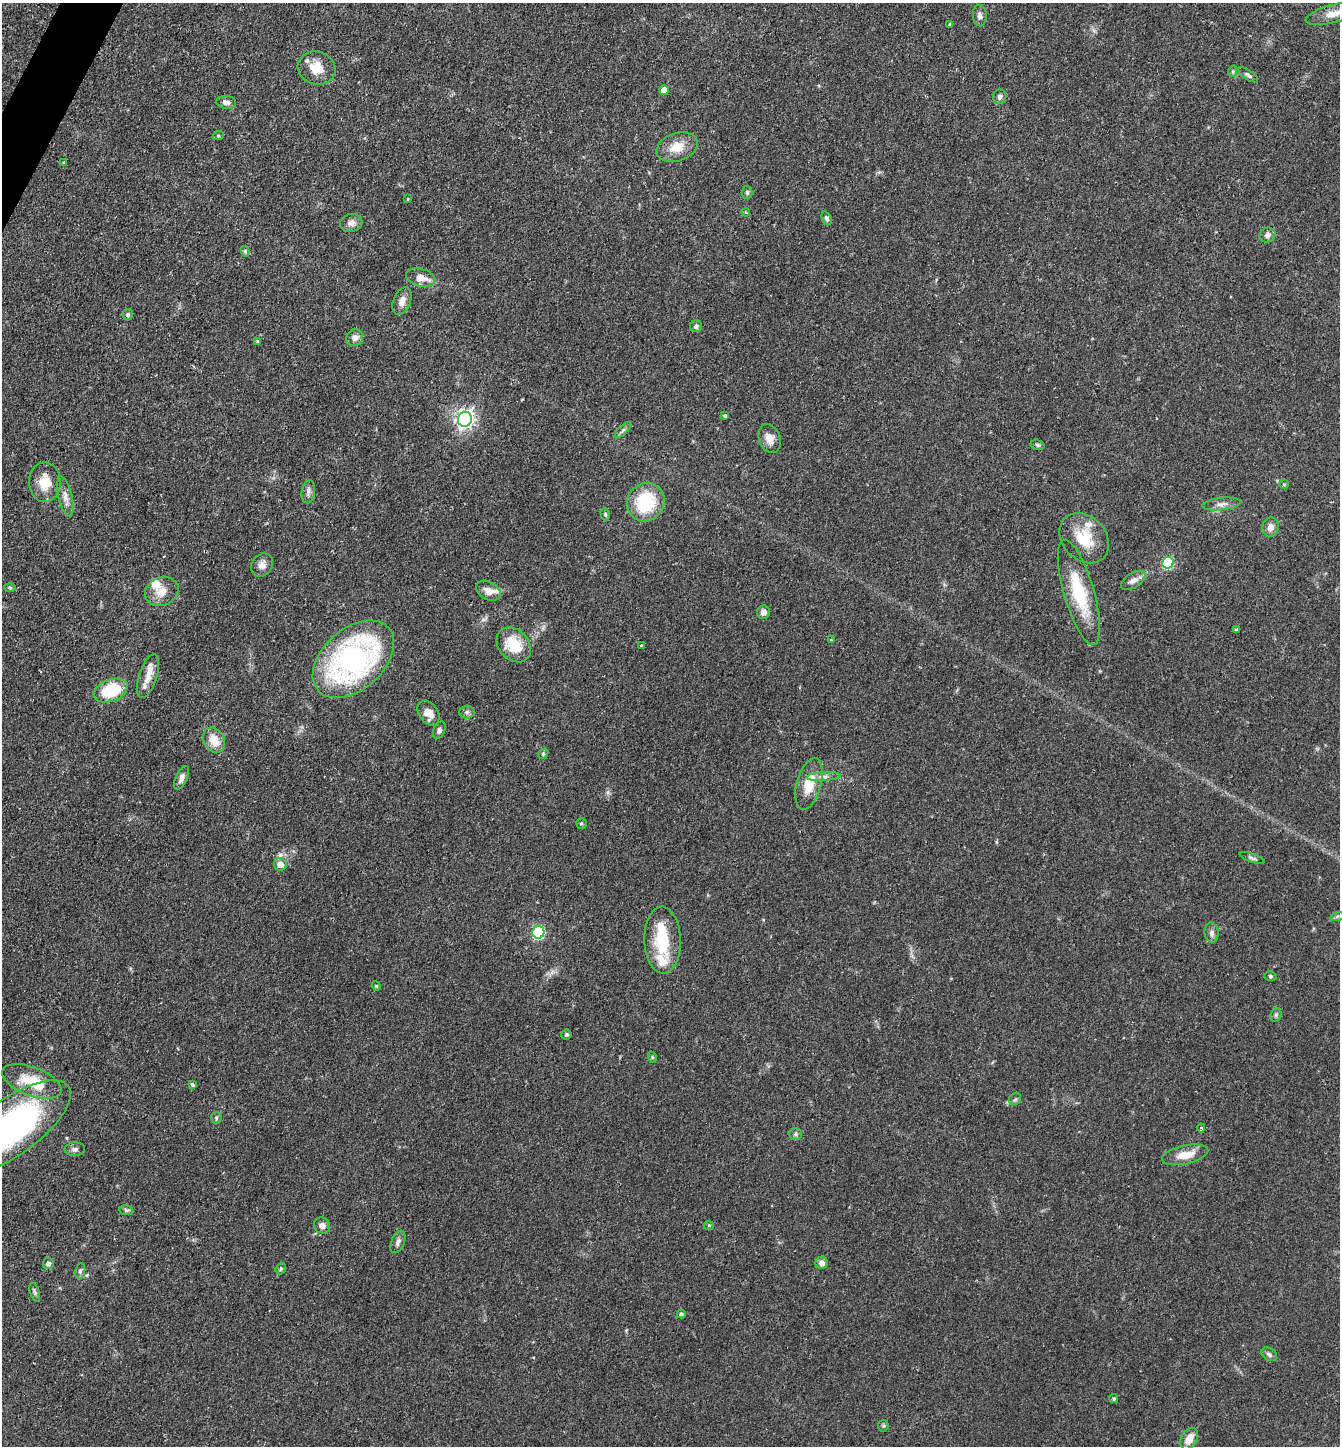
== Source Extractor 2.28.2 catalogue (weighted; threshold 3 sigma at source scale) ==
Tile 11 of 4 x 4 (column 3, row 3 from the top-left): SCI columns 2824-4161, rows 1446-2889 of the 5783 x 5776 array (HDU 1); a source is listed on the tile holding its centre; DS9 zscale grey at full resolution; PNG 1342 x 1448 px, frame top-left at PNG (2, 3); each listed source drawn as its Kron ellipse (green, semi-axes under 4 px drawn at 4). Shown black and unused: <1% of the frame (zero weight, under 2 of 3 exposures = <1% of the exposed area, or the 3 px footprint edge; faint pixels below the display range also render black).
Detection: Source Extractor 2.28.2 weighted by HDU 2 'WHT'; one run over the whole footprint, this tile lists its part. Background 0.0527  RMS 0.005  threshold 0.0226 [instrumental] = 3 sigma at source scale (4.5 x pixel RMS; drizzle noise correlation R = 1.50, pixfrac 1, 0.05/0.05 arcsec/px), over >= 5 px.
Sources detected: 104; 2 inside a brighter object's white glare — neither listed nor drawn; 5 inside a brighter listed object's ellipse — not listed separately; the other 97 listed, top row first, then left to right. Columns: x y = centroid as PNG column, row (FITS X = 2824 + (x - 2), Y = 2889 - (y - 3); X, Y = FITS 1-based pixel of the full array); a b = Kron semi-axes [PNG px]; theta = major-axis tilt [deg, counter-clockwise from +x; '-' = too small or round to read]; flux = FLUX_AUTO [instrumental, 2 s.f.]
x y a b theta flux
1334 14 29 9 15 7.2
980 16 11 7 -86 2.2
950 25 3 3 - 1.6
317 68 19 16 -18 9.4
1233 71 6 4 72 0.64
1248 75 11 4 -34 1.4
664 90 5 5 - 5.8
1000 97 7 6 - 1.5
226 102 10 6 -6 2.4
218 136 6 3 19 0.61
677 147 21 14 19 9.1
64 162 3 2 - 0.41
747 192 6 5 - 0.88
408 199 4 3 - 0.51
746 212 4 3 - 0.55
827 218 7 4 -68 1.2
351 223 11 9 11 2.8
1268 235 8 7 - 2
245 251 5 4 - 0.87
421 277 15 8 -15 5.9
402 301 14 8 68 3.8
128 314 5 5 - 1.1
696 326 6 6 - 1.1
355 338 9 8 - 2.9
257 341 3 3 - 0.8
725 416 4 3 - 1.1
465 419 7 7 - 210
623 430 10 4 44 1.4
769 438 15 10 -68 4.6
1038 445 7 5 -16 1
45 482 20 16 -87 10
1284 484 5 4 - 0.57
308 492 11 6 80 2
65 496 21 7 -77 3.8
646 502 20 18 49 26
1221 504 19 6 6 2.9
605 514 6 4 -75 0.77
1271 527 10 8 78 3.1
1084 538 28 21 -46 17
1168 563 6 5 - 38
262 565 12 10 51 3.1
1133 580 14 7 34 2.7
10 587 6 4 -3 0.64
488 591 13 9 -30 3.9
162 592 17 14 23 6.4
1079 592 54 15 -74 26
763 612 7 6 - 2.8
1237 630 3 3 - 0.8
831 640 3 3 - 0.49
514 645 19 15 -47 15
641 645 3 2 - 0.46
353 659 47 30 42 120
148 676 23 9 72 6.5
111 690 17 11 20 24
467 712 8 6 3 1.4
428 713 14 9 -57 5.3
439 730 9 6 66 1.7
214 740 13 10 -59 8.3
543 754 6 4 48 0.74
824 777 17 4 4 2.3
182 778 13 6 65 2.7
809 784 26 12 75 12
581 823 5 5 - 0.9
1252 858 13 4 -19 1.2
280 864 6 6 - 4.7
1337 917 7 4 21 0.93
538 932 6 6 - 58
1212 933 10 7 -85 2.1
663 940 33 18 -88 23
1270 976 6 5 - 0.87
376 986 5 4 - 0.56
1276 1015 7 5 69 1
566 1034 5 5 - 0.91
652 1057 6 3 -72 0.54
32 1081 31 14 -21 15
192 1085 4 3 - 2.3
1015 1099 6 5 - 0.97
216 1118 6 5 - 0.83
12 1127 70 28 36 140
1201 1128 4 3 - 0.96
795 1134 7 6 - 1.1
75 1149 10 7 4 1.7
1185 1155 23 9 13 8.2
126 1210 7 5 -10 0.95
322 1225 8 7 - 2.7
709 1225 5 4 - 0.59
398 1242 12 6 67 1.9
48 1263 5 5 - 2.1
822 1263 6 6 - 2.8
281 1269 6 5 - 0.79
80 1271 7 5 79 1.1
35 1292 10 4 -71 1.2
681 1314 4 4 - 1.1
1269 1354 8 6 -30 1.4
1114 1399 4 4 - 0.75
883 1426 6 5 - 0.74
1189 1439 11 7 60 5.6
Isophote crosses this tile's border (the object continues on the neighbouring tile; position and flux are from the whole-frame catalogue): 2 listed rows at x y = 1334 14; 12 1127